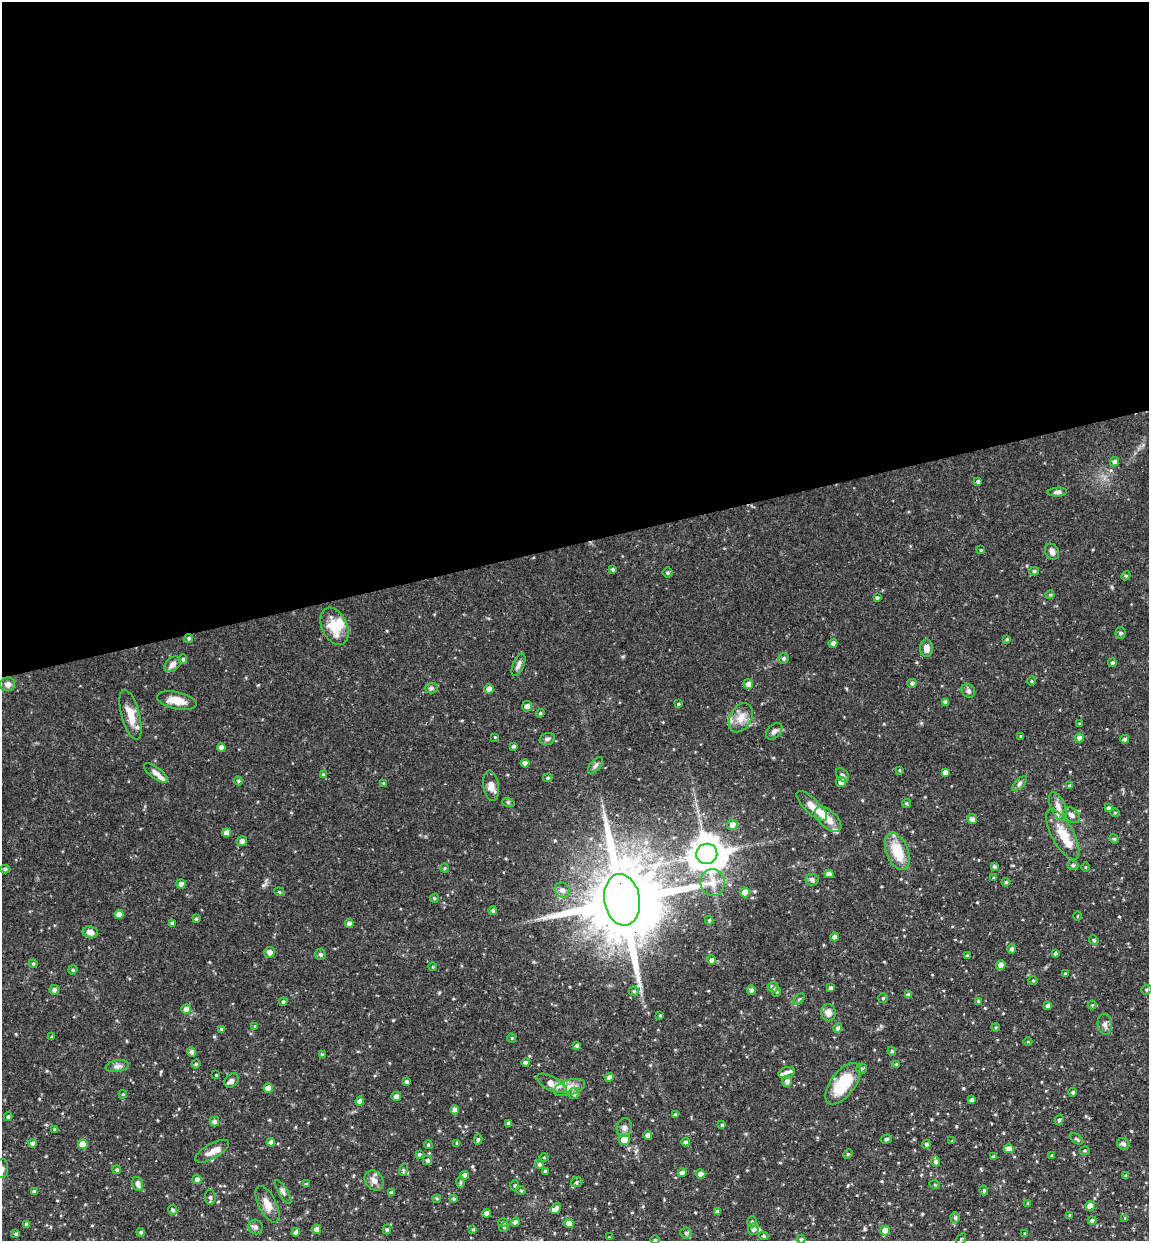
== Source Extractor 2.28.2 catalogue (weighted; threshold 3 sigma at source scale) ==
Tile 2 of 4 x 4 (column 2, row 1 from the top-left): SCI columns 1304-2450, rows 3777-5015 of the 5012 x 5072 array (HDU 1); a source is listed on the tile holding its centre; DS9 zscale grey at full resolution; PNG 1151 x 1243 px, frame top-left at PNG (2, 2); each listed source drawn as its Kron ellipse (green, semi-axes under 4 px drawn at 4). Shown black and unused: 44% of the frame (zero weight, under 3 of 4 exposures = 6% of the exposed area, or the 3 px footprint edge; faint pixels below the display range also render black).
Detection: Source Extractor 2.28.2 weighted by HDU 2 'WHT'; one run over the whole footprint, this tile lists its part. Background 0.0505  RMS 0.0039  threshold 0.0175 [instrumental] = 3 sigma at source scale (4.5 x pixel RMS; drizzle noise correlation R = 1.50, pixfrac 1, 0.05/0.05 arcsec/px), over >= 5 px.
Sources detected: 265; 1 inside a brighter object's white glare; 1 cosmic-ray / hot-pixel residue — neither listed nor drawn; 9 inside a brighter listed object's ellipse — not listed separately; the other 254 listed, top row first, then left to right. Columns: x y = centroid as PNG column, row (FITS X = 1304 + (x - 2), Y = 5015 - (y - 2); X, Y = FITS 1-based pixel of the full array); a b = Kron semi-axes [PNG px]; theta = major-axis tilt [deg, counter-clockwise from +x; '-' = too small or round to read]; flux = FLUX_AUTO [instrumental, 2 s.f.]
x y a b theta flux
1115 462 5 4 - 1
978 482 4 4 - 1
1057 492 10 4 3 1.2
981 550 3 3 - 0.35
1052 552 8 6 -61 1.7
613 569 4 3 - 0.69
1034 571 5 4 - 0.65
667 573 5 5 - 0.71
1126 576 5 4 - 0.55
1050 595 4 4 - 0.41
877 598 3 3 - 0.71
335 626 20 12 -66 9.2
1120 633 5 5 - 0.85
189 638 4 4 - 0.66
1007 639 4 4 - 0.47
833 643 4 4 - 1.3
926 648 8 6 90 2.1
783 658 5 5 - 0.82
183 659 5 4 - 0.67
1112 663 4 4 - 0.91
173 664 9 6 43 2
519 665 12 5 66 1.4
1031 681 5 3 - 0.4
912 683 4 4 - 1
8 684 7 7 - 1.9
748 684 5 4 - 2.2
431 688 6 5 - 0.76
489 689 4 4 - 2.2
968 691 7 6 - 0.94
177 701 20 8 -12 4.9
945 702 4 4 - 0.96
678 704 4 3 - 0.48
527 706 5 5 - 1.5
540 713 4 4 - 0.47
131 715 26 9 -75 6
741 718 15 11 61 4.6
1080 724 4 3 - 0.34
774 731 9 6 44 1.5
1021 736 3 3 - 0.38
495 737 3 3 - 0.3
1079 738 4 4 - 1.4
547 739 8 5 16 0.9
1125 739 4 4 - 1
513 746 3 3 - 0.73
221 748 4 4 - 1.4
525 763 4 4 - 1.5
595 765 10 5 49 0.99
899 770 4 3 - 0.31
945 772 4 4 - 1.5
156 773 14 5 -36 1.7
323 775 4 4 - 0.41
842 775 8 5 -50 0.9
548 778 5 4 - 0.48
238 781 4 4 - 0.53
841 782 5 5 - 2.3
383 783 4 3 - 0.42
1019 784 10 4 46 0.88
1069 785 4 3 - 0.37
491 786 15 8 -82 2.9
508 802 6 4 -17 0.59
906 803 4 4 - 0.58
812 806 20 7 -44 3.2
1058 806 15 7 -66 2.4
1108 808 4 3 - 0.72
1115 813 4 3 - 0.32
1072 815 9 6 -39 1.5
828 819 16 8 -43 3.9
972 819 5 5 - 1.7
732 825 5 5 - 2.5
227 833 4 4 - 2.2
1063 834 28 11 -61 8
1114 839 5 4 - 0.48
242 841 5 5 - 1.5
897 851 19 11 -67 10
707 854 10 10 - 860
1073 865 6 4 -21 0.67
994 866 4 4 - 0.58
1085 867 4 3 - 0.29
444 868 5 3 - 0.41
5 869 4 4 - 0.74
829 874 4 4 - 2.1
994 878 4 4 - 0.38
812 880 6 6 - 1.1
1006 882 4 4 - 0.6
712 883 13 12 - 4.5
181 884 4 4 - 1.9
562 890 8 7 - 1.9
279 892 5 4 - 0.49
745 892 5 5 - 4.4
434 898 4 4 - 0.43
622 900 26 18 -80 5800
493 911 4 4 - 0.81
119 914 4 4 - 1.8
1078 916 4 3 - 0.3
196 919 4 3 - 0.64
709 920 4 3 - 0.5
173 923 4 4 - 0.9
349 924 4 4 - 1.5
90 932 7 6 - 2.1
835 937 4 4 - 1.5
1094 940 5 4 - 0.49
1012 949 5 4 - 0.83
269 952 5 5 - 2
320 954 5 5 - 0.92
1055 954 3 3 - 0.57
967 956 3 3 - 0.55
712 960 5 4 - 1.1
33 964 4 4 - 0.49
1001 965 5 4 - 2.1
433 967 4 3 - 0.32
73 970 4 4 - 0.62
1065 974 4 3 - 0.56
1033 980 5 3 - 0.41
773 987 5 5 - 1.2
831 988 4 3 - 1.1
54 990 5 4 - 1
751 990 5 4 - 1
1146 990 5 4 - 0.66
634 991 5 5 - 0.6
776 991 5 4 - 0.58
908 995 4 4 - 1.5
883 998 5 4 - 0.47
799 999 7 4 44 0.61
978 1001 3 3 - 0.47
283 1002 4 3 - 0.68
1092 1005 4 4 - 0.43
1048 1006 4 4 - 1.6
186 1009 5 4 - 1.8
828 1013 8 7 - 2.2
660 1015 3 3 - 0.41
1105 1024 10 7 -84 1.7
255 1026 4 3 - 0.36
996 1027 4 3 - 0.4
838 1028 5 4 - 1.1
221 1029 4 3 - 0.34
51 1037 4 3 - 0.35
512 1038 4 4 - 0.4
1028 1042 4 3 - 0.3
577 1045 4 4 - 0.66
892 1051 4 4 - 0.49
192 1052 5 4 - 1.3
322 1055 4 3 - 0.66
526 1062 4 4 - 0.95
196 1064 5 4 - 0.46
896 1064 4 3 - 0.51
117 1066 12 6 10 1.5
862 1069 5 5 - 0.65
787 1073 8 5 19 2
216 1075 3 3 - 0.3
609 1077 4 4 - 1.4
231 1081 8 6 48 1.6
406 1081 3 3 - 0.73
787 1081 6 5 - 1.4
551 1083 16 7 -27 5.1
843 1084 24 12 53 15
569 1087 16 7 16 3.2
268 1088 4 4 - 3.2
1073 1092 4 4 - 0.75
574 1093 6 5 - 1.4
123 1094 4 3 - 0.37
396 1096 5 4 - 1.3
972 1100 4 4 - 1.2
360 1101 4 4 - 1.4
455 1110 4 4 - 1.7
675 1115 4 3 - 0.71
8 1117 4 3 - 0.58
1059 1120 5 4 - 0.66
214 1121 5 5 - 1
509 1123 4 4 - 1.2
722 1125 4 3 - 0.42
624 1128 9 7 80 1.4
55 1129 3 3 - 0.55
648 1135 4 4 - 1.2
886 1139 6 4 16 0.58
1077 1139 7 3 -36 0.55
478 1140 5 3 - 0.71
624 1140 6 5 - 3.6
952 1141 3 3 - 0.31
271 1142 4 4 - 1.4
685 1142 4 4 - 1
33 1143 4 4 - 1.2
457 1143 4 3 - 0.64
83 1144 5 4 - 4.7
926 1144 4 4 - 0.93
1123 1144 6 5 - 1.1
428 1145 4 3 - 0.51
1009 1149 5 4 - 2.8
212 1151 19 7 30 2.9
1085 1151 5 4 - 0.52
419 1154 4 4 - 0.67
848 1154 5 4 - 0.47
1052 1155 4 3 - 0.28
544 1157 4 3 - 0.35
994 1157 4 4 - 0.95
427 1160 5 4 - 1
936 1162 5 4 - 1.1
540 1164 4 4 - 0.84
2 1169 9 6 86 1.5
117 1170 4 4 - 0.76
403 1170 6 4 73 0.56
545 1171 3 3 - 0.5
682 1173 4 4 - 1.5
701 1174 4 4 - 2.4
464 1175 4 4 - 1.4
1126 1176 4 3 - 0.59
197 1179 5 4 - 1.6
374 1180 10 9 - 2.3
461 1182 5 3 - 0.5
577 1182 6 5 - 0.65
138 1184 7 5 -73 1.2
306 1184 4 4 - 0.39
515 1185 5 3 - 0.36
935 1185 5 3 - 0.37
34 1191 4 3 - 0.88
521 1191 5 3 - 0.38
984 1191 5 4 - 0.63
283 1192 13 4 -59 1.2
392 1193 4 3 - 0.74
210 1197 8 5 -85 1.1
437 1199 4 4 - 0.48
454 1199 4 4 - 0.62
1028 1203 4 4 - 0.35
267 1204 20 9 -63 3.9
1090 1206 4 4 - 3.8
556 1208 6 4 56 1.1
173 1210 5 4 - 0.91
718 1211 4 4 - 1.2
487 1213 4 4 - 1.7
1070 1215 3 3 - 0.44
955 1218 5 4 - 0.73
1125 1218 4 4 - 0.36
1092 1220 4 4 - 0.88
515 1222 4 4 - 1.2
752 1222 5 5 - 0.66
503 1223 5 4 - 0.57
569 1223 5 4 - 4.3
26 1224 4 4 - 0.8
255 1227 7 7 - 1.2
504 1227 5 4 - 0.53
316 1229 5 4 - 2
387 1229 5 4 - 0.57
473 1229 3 3 - 0.47
753 1229 6 5 - 1.3
885 1230 5 4 - 4
141 1232 4 4 - 0.69
296 1232 4 4 - 1.3
686 1233 6 5 - 0.78
16 1234 4 4 - 0.63
1025 1234 3 3 - 0.52
764 1236 4 4 - 0.6
609 1237 3 3 - 0.31
801 1239 4 4 - 0.49
961 1239 6 4 56 0.42
655 1240 5 3 - 0.35
Overlapping masked pixels (flux is a lower limit): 1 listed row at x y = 622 900
Isophote crosses this tile's border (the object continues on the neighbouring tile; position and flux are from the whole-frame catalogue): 2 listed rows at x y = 2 1169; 801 1239